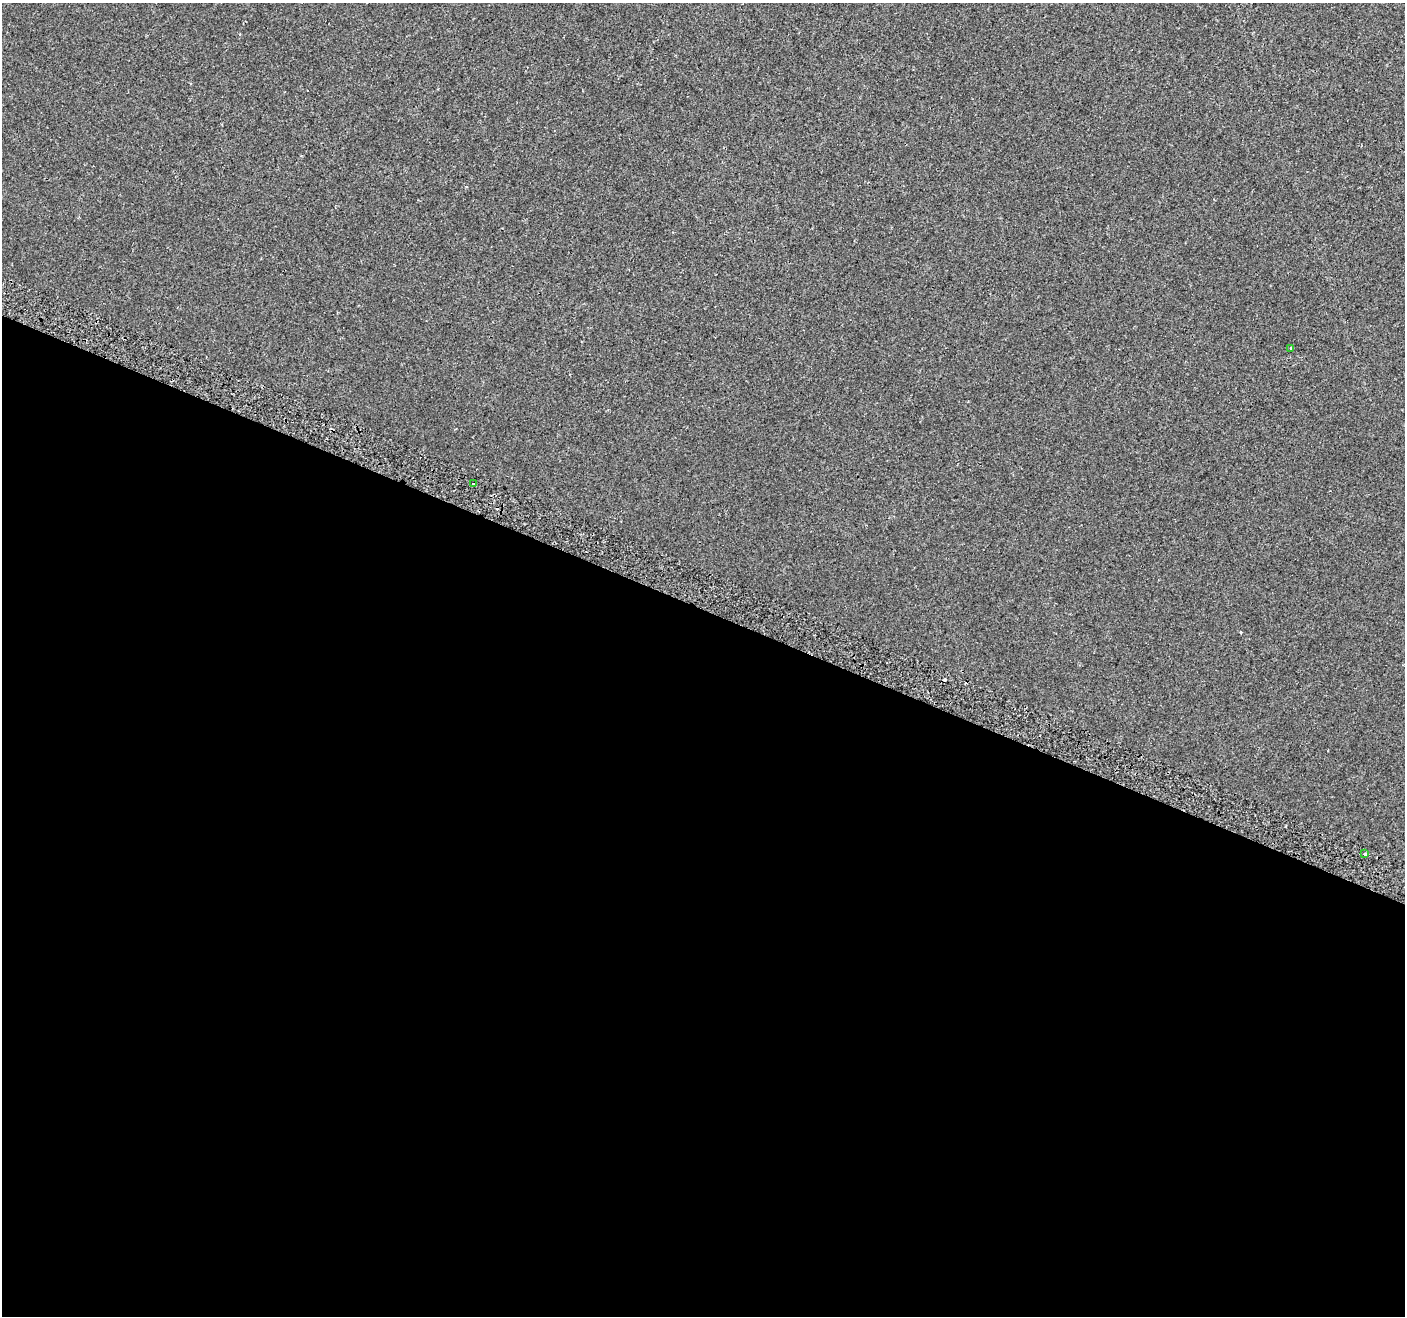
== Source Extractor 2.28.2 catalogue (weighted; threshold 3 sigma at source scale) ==
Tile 14 of 4 x 4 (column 2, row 4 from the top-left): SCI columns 1458-2860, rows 260-1573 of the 5715 x 5844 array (HDU 1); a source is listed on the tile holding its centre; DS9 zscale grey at full resolution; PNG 1407 x 1318 px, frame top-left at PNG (2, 3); each listed source drawn as its Kron ellipse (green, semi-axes under 4 px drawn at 4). Shown black and unused: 54% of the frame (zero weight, under 2 of 3 exposures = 3% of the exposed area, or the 3 px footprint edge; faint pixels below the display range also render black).
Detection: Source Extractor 2.28.2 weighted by HDU 2 'WHT'; one run over the whole footprint, this tile lists its part. Background 8.02e-04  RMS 0.003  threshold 0.0136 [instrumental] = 3 sigma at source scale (4.5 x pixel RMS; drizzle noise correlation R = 1.50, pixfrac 1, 0.0396/0.0396 arcsec/px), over >= 5 px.
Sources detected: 5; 2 cosmic-ray / hot-pixel residue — neither listed nor drawn; the other 3 listed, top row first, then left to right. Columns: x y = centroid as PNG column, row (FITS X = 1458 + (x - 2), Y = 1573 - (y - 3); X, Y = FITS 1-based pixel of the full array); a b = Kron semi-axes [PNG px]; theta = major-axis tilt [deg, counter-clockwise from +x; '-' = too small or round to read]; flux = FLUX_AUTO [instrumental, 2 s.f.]
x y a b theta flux
1290 348 3 3 - 0.86
474 484 3 3 - 4.2
1365 854 3 3 - 2.2